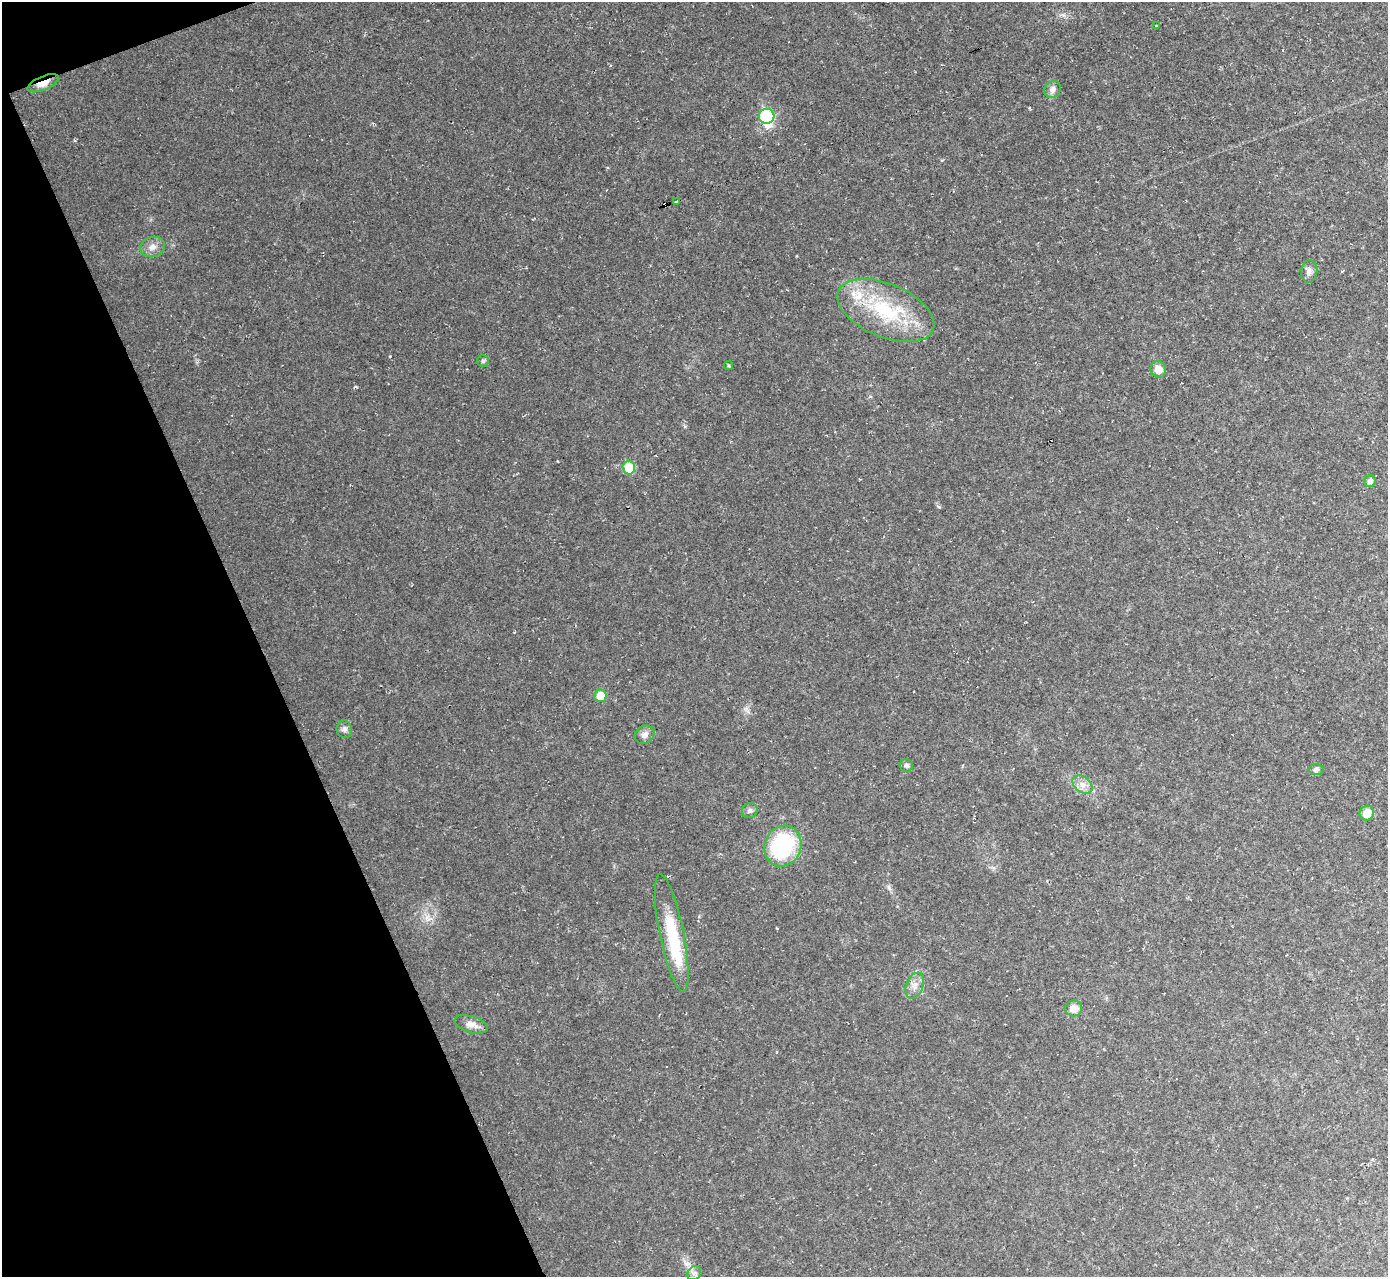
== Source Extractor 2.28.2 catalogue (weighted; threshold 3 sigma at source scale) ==
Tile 5 of 4 x 4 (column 1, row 2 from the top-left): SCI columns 1-1386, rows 2701-3975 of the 5545 x 5530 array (HDU 1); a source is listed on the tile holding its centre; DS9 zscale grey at full resolution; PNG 1390 x 1279 px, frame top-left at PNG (2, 2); each listed source drawn as its Kron ellipse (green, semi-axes under 4 px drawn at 4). Shown black and unused: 19% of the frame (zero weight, under 2 of 3 exposures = <1% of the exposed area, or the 3 px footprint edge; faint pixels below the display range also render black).
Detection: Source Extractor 2.28.2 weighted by HDU 2 'WHT'; one run over the whole footprint, this tile lists its part. Background 0.0366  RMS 0.0071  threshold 0.0319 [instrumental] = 3 sigma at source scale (4.5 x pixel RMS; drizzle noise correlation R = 1.50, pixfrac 1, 0.05/0.05 arcsec/px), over >= 5 px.
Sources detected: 31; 2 inside a brighter object's white glare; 1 cosmic-ray / hot-pixel residue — neither listed nor drawn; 1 inside a brighter listed object's ellipse — not listed separately; the other 27 listed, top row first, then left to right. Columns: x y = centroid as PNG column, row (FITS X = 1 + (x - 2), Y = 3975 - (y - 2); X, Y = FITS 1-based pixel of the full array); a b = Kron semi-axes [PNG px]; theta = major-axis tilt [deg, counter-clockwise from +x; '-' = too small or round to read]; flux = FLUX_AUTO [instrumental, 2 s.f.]
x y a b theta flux
1157 26 3 3 - 1.8
43 83 17 7 23 7.4
1053 89 9 8 - 3.6
767 116 7 7 - 50
676 201 4 3 - 3.2
152 247 12 10 17 5
1309 271 11 8 84 3.3
886 310 51 26 -22 57
483 361 6 6 - 1.1
729 366 4 4 - 0.92
1158 369 8 7 - 8
629 468 6 6 - 21
1370 481 6 5 - 2.9
600 696 6 6 - 11
344 729 9 7 -80 2.3
645 735 10 8 35 3.5
906 765 7 6 - 2.1
1316 769 7 5 1 2.1
1082 785 11 7 -40 4.6
750 811 8 7 - 2
1367 813 7 7 - 8
783 846 21 18 68 61
672 933 60 12 -79 38
915 985 13 8 68 4.9
1074 1008 8 8 - 6.7
471 1024 17 8 -17 5.5
694 1273 8 6 45 2.4
Overlapping masked pixels (flux is a lower limit): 1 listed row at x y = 43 83
Unlisted compact peaks at least as high as the median listed source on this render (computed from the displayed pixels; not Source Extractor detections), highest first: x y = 390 356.